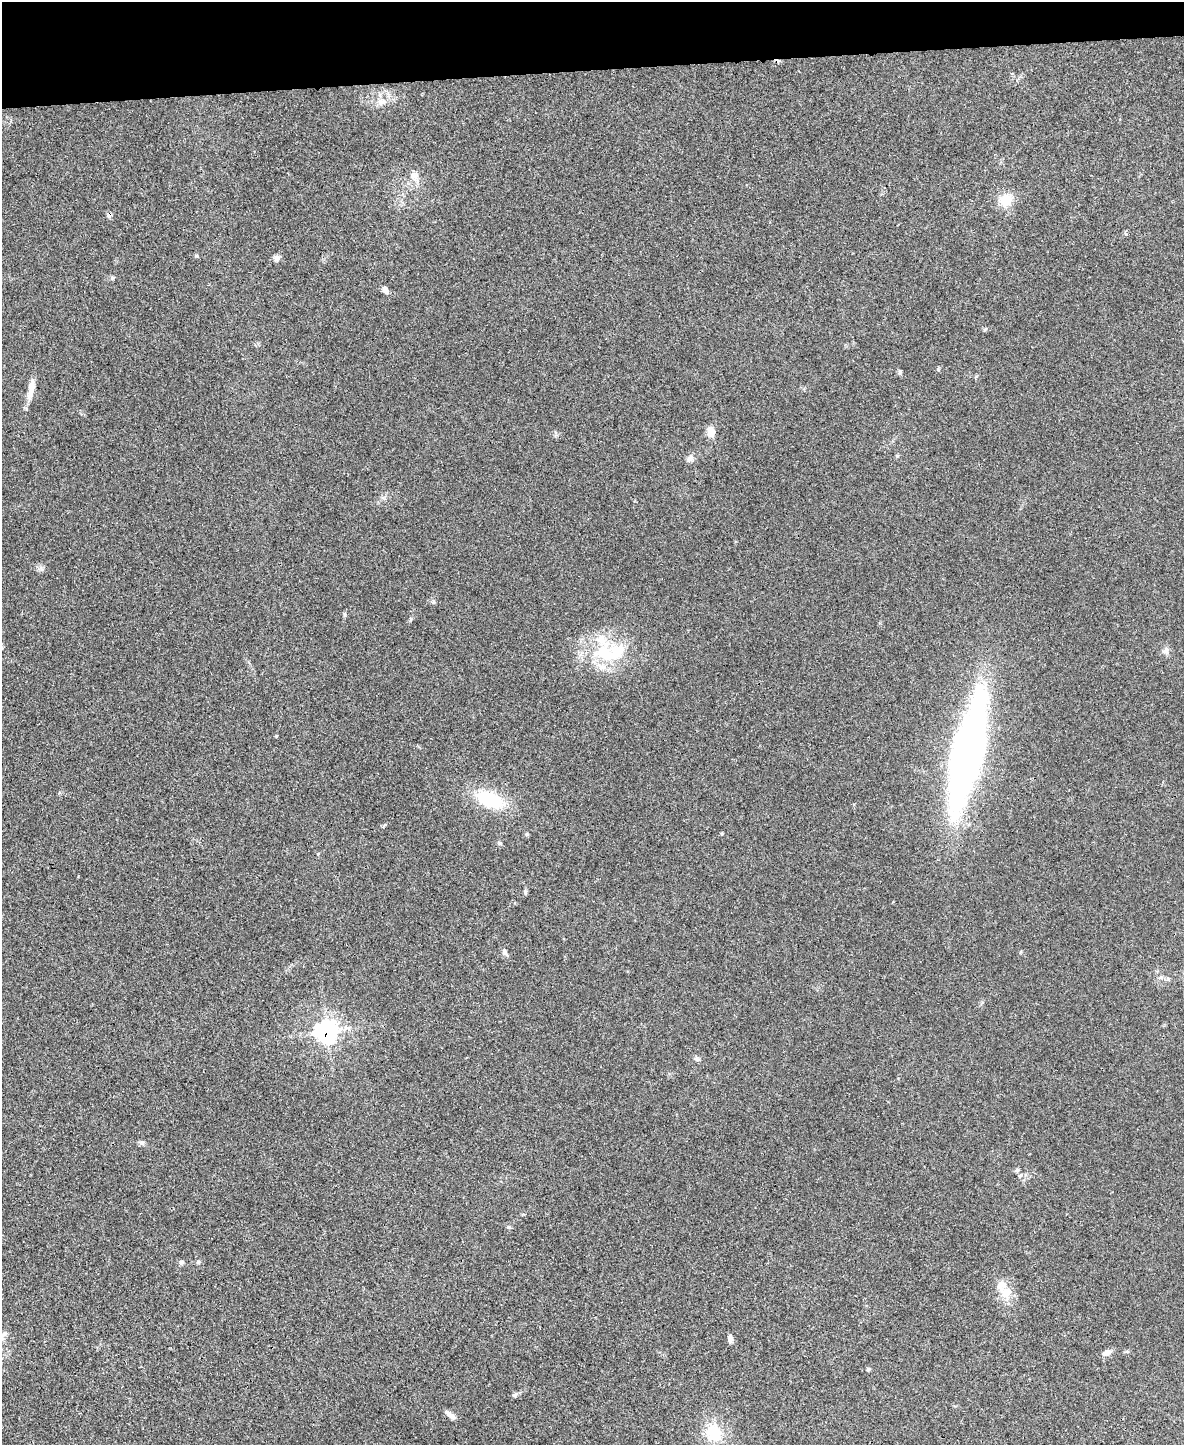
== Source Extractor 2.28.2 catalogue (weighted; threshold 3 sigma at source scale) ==
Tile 3 of 4 x 3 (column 3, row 1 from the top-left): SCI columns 2365-3546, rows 3024-4466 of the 4735 x 4709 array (HDU 1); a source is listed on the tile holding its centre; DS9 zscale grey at full resolution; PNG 1186 x 1447 px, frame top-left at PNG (2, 2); no overlay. Shown black and unused: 5% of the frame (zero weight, under 3 of 4 exposures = <1% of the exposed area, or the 3 px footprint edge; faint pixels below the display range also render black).
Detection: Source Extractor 2.28.2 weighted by HDU 2 'WHT'; one run over the whole footprint, this tile lists its part. Background 0.0442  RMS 0.0051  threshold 0.023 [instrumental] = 3 sigma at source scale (4.5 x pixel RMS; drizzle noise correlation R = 1.50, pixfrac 1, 0.05/0.05 arcsec/px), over >= 5 px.
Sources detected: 38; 1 inside a brighter object's white glare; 2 cosmic-ray / hot-pixel residue — not listed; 3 inside a brighter listed object's ellipse — not listed separately; the other 32 listed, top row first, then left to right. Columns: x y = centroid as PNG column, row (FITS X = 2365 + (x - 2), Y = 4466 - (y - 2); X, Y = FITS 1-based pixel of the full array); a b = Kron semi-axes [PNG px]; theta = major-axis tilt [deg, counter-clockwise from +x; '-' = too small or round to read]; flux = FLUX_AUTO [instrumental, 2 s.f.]
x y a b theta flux
382 102 14 10 1 4.8
414 177 16 11 -56 4.6
1006 200 18 16 57 9.2
276 258 9 7 14 1.8
112 278 6 5 - 0.9
385 290 10 7 -64 2
900 372 8 5 73 0.87
31 390 30 8 79 5.9
711 432 11 8 -81 5.6
690 458 11 7 56 2.3
345 614 7 4 -89 0.74
1166 651 10 9 - 2.2
605 653 35 29 -23 33
971 755 126 21 77 230
490 799 36 17 -21 27
500 843 6 4 -1 0.67
525 891 7 5 -79 0.84
505 952 12 6 -59 1.7
327 1031 8 8 - 240
697 1059 8 6 -43 1.2
142 1143 6 6 - 1.2
1017 1170 7 6 - 1.2
198 1262 5 5 - 0.81
181 1263 6 6 - 1.1
1005 1292 17 16 - 8
3 1335 11 7 48 2.3
730 1339 9 6 -82 1.9
1107 1353 12 7 24 2.7
868 1369 6 4 89 0.63
515 1395 7 5 68 0.98
451 1415 16 5 -39 2.6
714 1433 24 21 -56 18
Overlapping masked pixels (flux is a lower limit): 1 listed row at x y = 327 1031
Unlisted compact peaks at least as high as the median listed source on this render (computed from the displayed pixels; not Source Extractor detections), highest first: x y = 897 456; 411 619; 276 736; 509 1227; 41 569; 938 369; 722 834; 433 602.